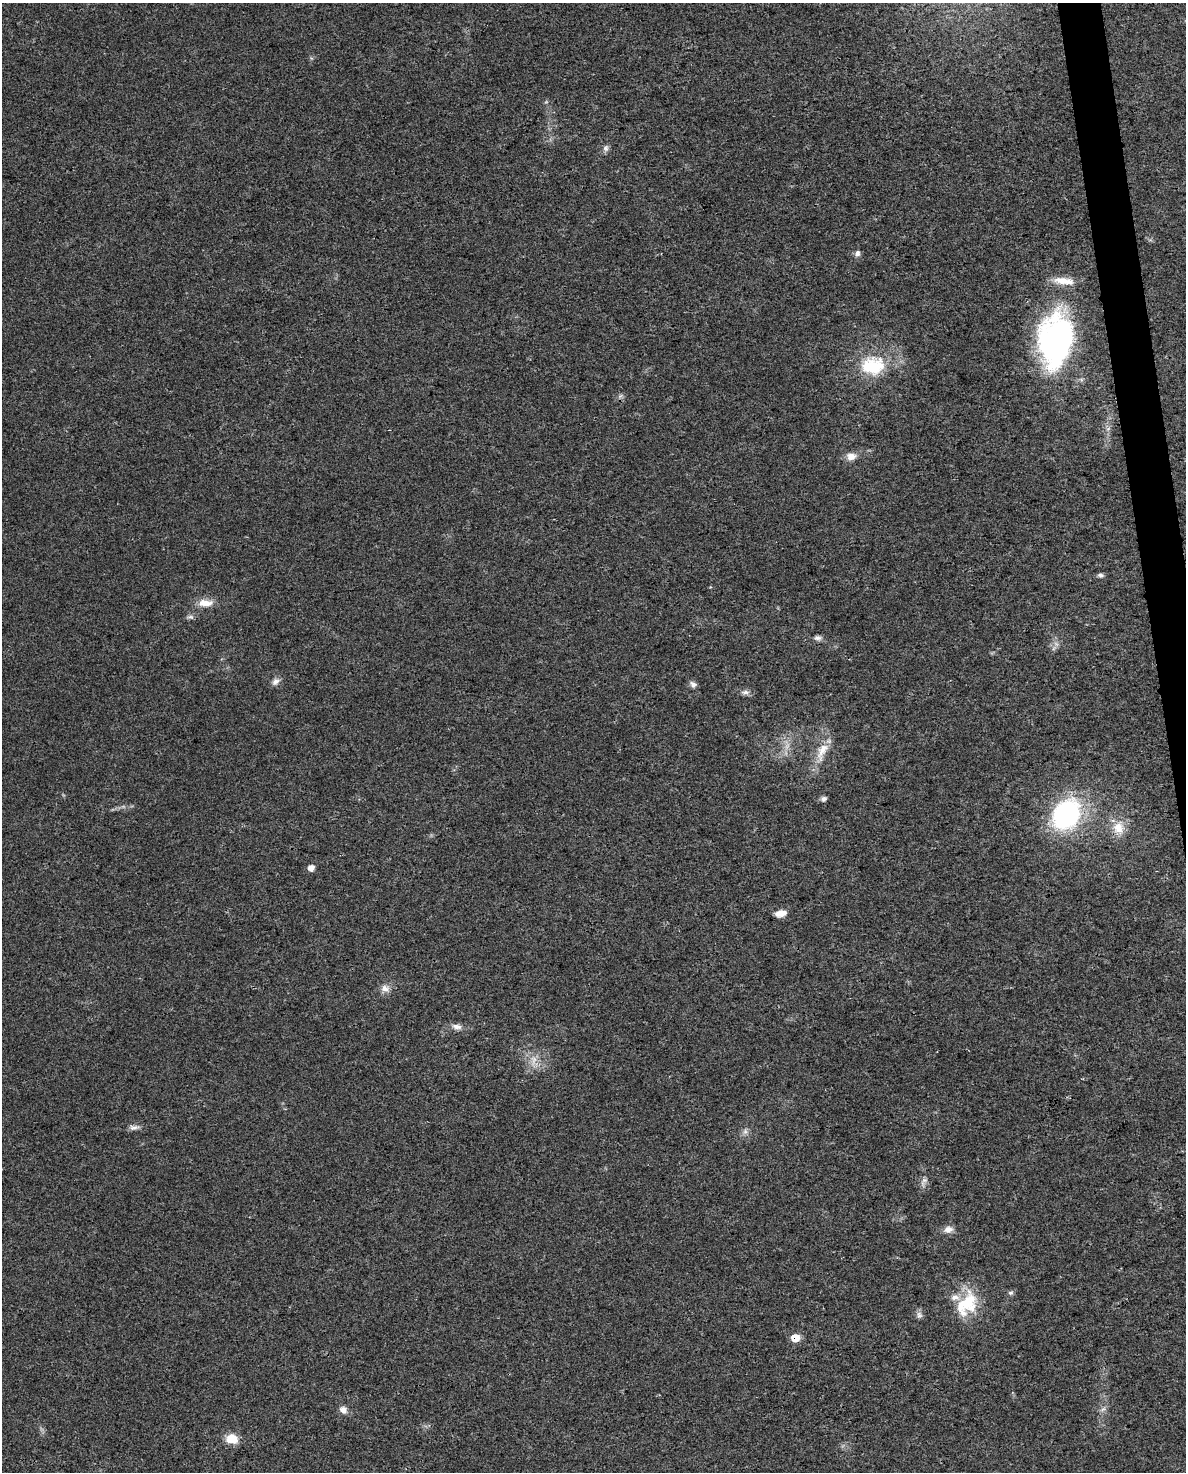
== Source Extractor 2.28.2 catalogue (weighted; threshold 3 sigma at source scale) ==
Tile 6 of 4 x 3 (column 2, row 2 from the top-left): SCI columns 1185-2368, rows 1492-2961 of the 4736 x 4497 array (HDU 1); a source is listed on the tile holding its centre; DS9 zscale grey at full resolution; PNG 1188 x 1474 px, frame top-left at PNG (2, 3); no overlay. Shown black and unused: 2% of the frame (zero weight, under 3 of 4 exposures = <1% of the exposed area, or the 3 px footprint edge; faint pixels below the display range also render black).
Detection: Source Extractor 2.28.2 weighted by HDU 2 'WHT'; one run over the whole footprint, this tile lists its part. Background 0.0232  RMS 0.003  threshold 0.0136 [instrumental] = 3 sigma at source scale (4.5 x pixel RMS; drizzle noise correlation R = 1.50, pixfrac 1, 0.0396/0.0396 arcsec/px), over >= 5 px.
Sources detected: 37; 1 too faint to see at this stretch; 1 inside a brighter object's white glare — not listed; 1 inside a brighter listed object's ellipse — not listed separately; the other 34 listed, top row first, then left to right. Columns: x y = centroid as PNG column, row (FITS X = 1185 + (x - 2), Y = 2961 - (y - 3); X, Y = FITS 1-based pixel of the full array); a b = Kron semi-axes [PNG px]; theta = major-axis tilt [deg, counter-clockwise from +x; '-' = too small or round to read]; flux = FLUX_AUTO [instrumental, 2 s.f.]
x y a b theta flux
606 148 9 8 - 1
857 253 8 7 - 1
1063 281 31 9 -7 4.4
1055 340 59 36 78 78
872 366 30 21 6 16
620 396 7 5 46 0.64
851 456 12 9 2 2.5
1101 575 8 5 -7 0.77
205 603 20 9 1 3.8
190 617 10 5 -8 0.84
817 638 11 7 -4 1.1
275 682 12 8 42 1.5
693 684 9 7 -50 1.2
745 692 10 6 0 1.1
822 751 31 12 67 6.3
824 799 6 5 - 1.1
1066 814 31 25 53 50
1118 828 19 15 -65 5.2
311 868 6 5 - 2.1
781 913 11 7 10 2.8
385 989 11 10 - 2.1
456 1027 15 7 -16 1.7
534 1059 10 9 - 2.5
134 1128 13 6 14 1.3
745 1131 8 6 -90 1.1
924 1180 9 6 39 1.1
948 1229 12 8 13 2
1010 1293 7 5 2 0.64
967 1303 34 23 50 14
919 1315 10 8 -87 1.1
795 1338 8 7 - 4.3
1103 1409 8 4 36 0.8
343 1410 11 8 -49 1.8
232 1439 13 10 -7 5.2
Overlapping masked pixels (flux is a lower limit): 1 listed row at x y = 795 1338